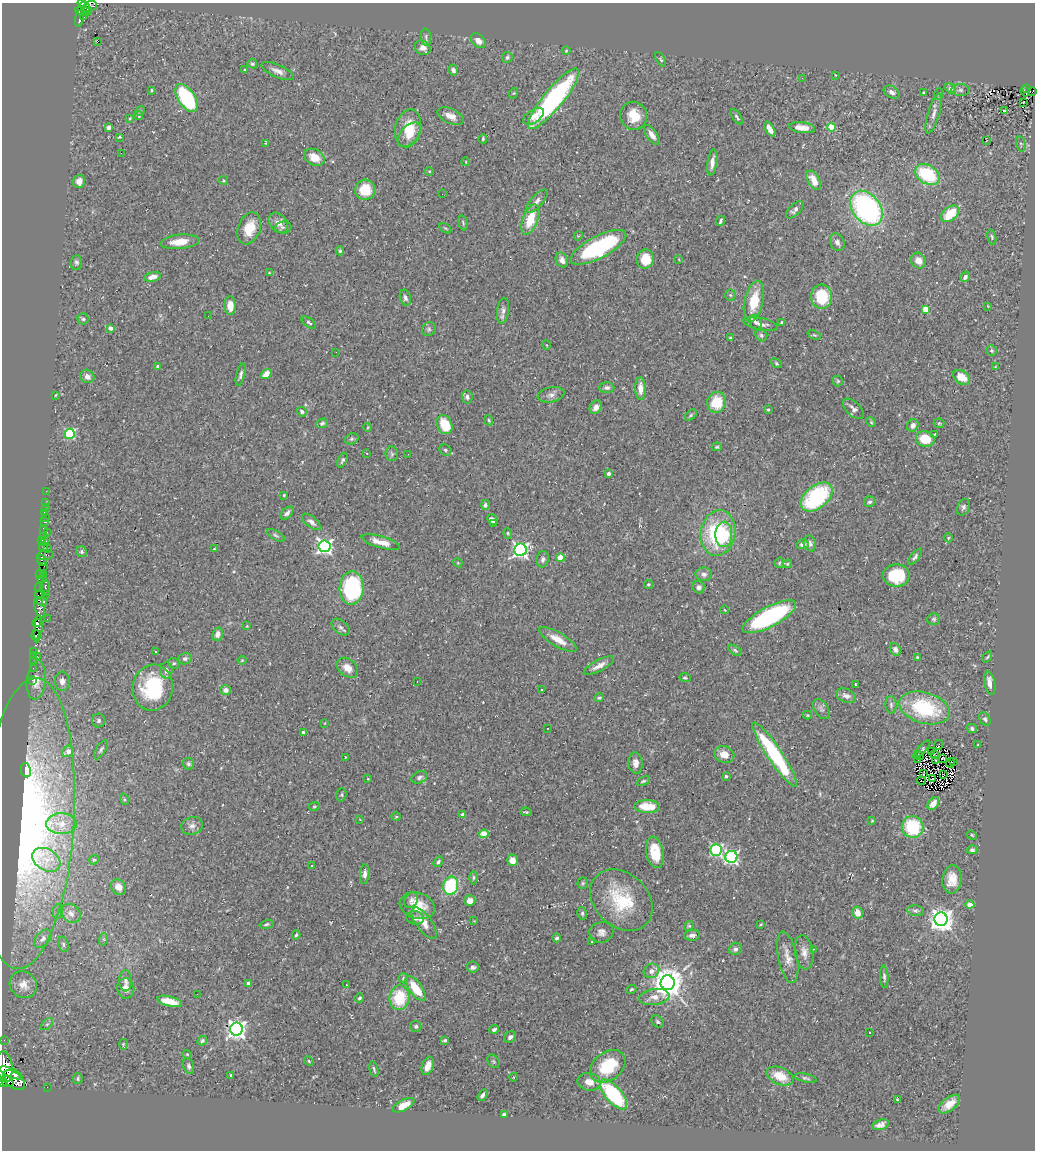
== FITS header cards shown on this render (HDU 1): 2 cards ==
NAXIS1  =                 1033
NAXIS2  =                 1148

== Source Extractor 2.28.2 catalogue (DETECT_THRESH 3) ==
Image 1033 x 1148 px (HDU 1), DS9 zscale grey, 1 PNG px = 1 image px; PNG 1037 x 1152 px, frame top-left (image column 1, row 1148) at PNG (2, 3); each listed source drawn as its Kron ellipse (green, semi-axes under 4 px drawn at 4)
Background 0.24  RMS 0.021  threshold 0.0628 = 3 sigma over >= 5 px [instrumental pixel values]
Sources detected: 397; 2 with non-positive FLUX_AUTO (blend fragments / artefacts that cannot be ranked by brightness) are neither listed nor drawn; the other 395 listed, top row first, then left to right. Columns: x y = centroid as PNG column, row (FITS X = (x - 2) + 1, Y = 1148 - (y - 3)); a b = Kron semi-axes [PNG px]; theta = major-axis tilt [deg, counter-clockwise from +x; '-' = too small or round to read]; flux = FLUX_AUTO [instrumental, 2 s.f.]
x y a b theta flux
82 4 5 4 - 120
90 6 7 5 20 120
86 8 7 3 -41 150
83 11 8 3 -8 35
84 17 2 2 - 1.2
79 18 8 3 80 45
426 37 8 5 -83 3.5
478 41 8 6 -43 8.4
97 42 3 3 - 29
423 48 8 7 - 9
566 51 4 4 - 1.4
507 57 5 5 - 2.9
661 59 8 4 -60 2.5
252 64 5 4 - 2.9
245 70 4 3 - 1.2
453 70 5 4 - 5.2
278 71 17 6 -23 8.6
835 75 3 2 - 0.92
802 78 3 3 - 1.7
1027 88 3 2 - 0.83
950 89 6 5 - 2.8
151 90 4 4 - 1.6
960 90 9 6 -1 3.8
1033 91 2 2 - 1.1
892 92 8 5 -31 5.2
924 92 3 3 - 1.4
1025 92 5 2 - 1.7
514 93 5 3 - 1.2
939 94 6 4 71 1.7
186 98 16 8 -57 140
553 99 38 10 51 240
1023 102 3 2 - 1.3
1005 110 3 3 - 21
140 111 5 4 - 2.1
934 114 21 6 74 8.6
139 115 4 3 - 1.8
451 116 14 7 -25 11
533 116 12 6 34 9.8
634 116 14 13 - 28
737 117 9 3 -55 2.8
130 118 3 3 - 1.3
108 127 4 4 - 5.2
831 127 4 4 - 45
408 128 19 12 78 37
802 128 13 5 -6 16
770 129 8 4 -59 11
409 135 14 8 47 16
652 135 11 5 -55 8.6
119 137 4 3 - 1.8
483 139 4 3 - 1.7
986 141 3 2 - 0.9
265 143 4 3 - 1.1
1021 144 7 4 -75 2.5
121 153 2 2 - 64
314 157 11 8 -30 19
466 162 4 2 - 0.95
712 162 13 5 82 9.5
429 171 4 3 - 1.2
927 175 13 9 -32 84
224 180 4 3 - 1.4
814 180 10 6 -60 19
79 181 7 6 - 7.4
365 190 10 10 - 38
442 194 2 2 - 0.68
537 201 15 6 48 7.2
866 208 19 13 -52 320
795 210 11 5 44 5.1
950 214 10 6 39 41
530 219 16 7 69 36
721 221 5 3 - 2.7
278 223 11 8 -50 10
463 223 8 4 -75 2.2
283 227 8 6 8 3.2
249 228 16 11 69 28
445 228 6 3 -35 1.6
578 236 4 3 - 1.3
992 237 8 4 -76 2.2
180 242 19 7 6 23
837 242 9 7 -66 5.3
598 247 31 11 28 150
340 251 4 4 - 2.3
645 259 9 8 - 30
679 259 4 2 - 1
562 260 8 6 -66 7.6
918 261 8 7 - 12
76 262 7 5 84 3.2
269 273 3 3 - 1.2
152 277 8 4 13 11
965 277 5 4 - 4.9
730 295 5 5 - 2.2
822 297 12 10 -86 63
405 298 8 5 -74 4.4
754 301 21 9 77 42
230 306 9 5 -86 15
988 306 3 3 - 0.85
926 309 4 4 - 38
503 311 13 6 83 5.7
208 316 3 2 - 1.3
83 319 5 5 - 2.9
755 322 7 5 -65 4.7
309 323 8 4 -33 2.7
782 323 3 3 - 2.5
761 324 17 6 -12 8.9
110 328 4 3 - 9.2
429 329 7 6 - 2.8
761 335 6 5 - 3.1
814 335 7 3 -22 1.9
730 338 3 3 - 1.8
547 345 4 3 - 1.1
992 350 5 5 - 2.4
336 352 2 2 - 0.67
776 363 6 4 -38 1.7
158 366 4 3 - 4.6
995 367 3 3 - 1.2
266 374 6 4 36 17
241 375 11 4 76 3.9
87 376 7 6 - 6.8
962 377 9 6 -35 24
838 381 5 5 - 1.8
607 388 7 5 3 3.5
640 388 11 5 -88 14
56 395 3 2 - 1.1
551 395 13 7 12 6.4
467 397 6 5 - 4.6
716 402 10 9 - 39
596 407 7 5 60 9.6
768 409 3 3 - 1.5
853 409 13 7 -44 6.8
302 412 5 4 - 3.4
691 415 7 4 38 2.2
489 420 5 4 - 1.8
871 422 5 4 - 1.6
322 423 6 4 19 2.6
939 423 5 5 - 1.8
445 424 10 7 -64 41
913 425 6 5 - 6.4
368 427 4 2 - 1.1
70 434 5 5 - 110
935 434 4 2 - 0.87
352 439 7 5 20 2.6
925 439 9 7 -13 35
717 447 5 4 - 1.7
445 450 6 5 - 3.2
367 453 2 2 - 1
392 454 7 6 - 3.4
408 454 2 2 - 1.1
342 460 8 3 66 2.5
608 474 3 3 - 5.4
46 491 3 2 - 2.6
284 495 4 4 - 1.4
817 497 18 11 39 130
45 502 3 2 - 9
870 502 5 5 - 3
485 505 5 4 - 4
963 507 9 6 67 4
45 508 3 2 - 1.5
44 513 3 2 - 7.5
287 513 8 4 45 4.4
46 518 3 3 - 5.1
492 520 6 4 -46 7.1
45 522 4 3 - 48
311 522 11 5 -38 6.2
493 524 3 2 - 2
43 530 3 3 - 160
47 532 2 2 - 35
508 533 5 4 - 1.7
718 533 23 17 81 120
724 534 12 8 88 46
276 535 10 4 -30 3
43 537 4 3 - 8.6
948 538 5 4 - 1.9
42 540 3 2 - 7.4
45 542 4 2 - 10
381 542 20 5 -16 17
802 544 6 4 9 6.1
810 544 8 6 -74 5
324 546 6 6 - 450
44 547 5 3 - 14
48 549 3 2 - 1.7
214 549 3 2 - 1.1
520 550 6 6 - 430
82 552 6 5 - 2.7
45 555 8 5 7 120
915 557 10 4 51 3.4
560 558 4 4 - 40
543 559 8 6 77 4.3
42 561 6 3 -54 75
458 563 5 3 - 1.3
779 563 5 4 - 1.8
787 564 4 4 - 1.8
44 566 3 2 - 63
40 574 4 3 - 98
704 574 8 6 -2 5.6
44 575 3 3 - 140
896 575 13 11 0 66
42 578 4 4 - 92
648 584 4 4 - 1.9
39 587 4 3 - 67
699 587 6 6 - 5.2
45 588 8 5 -81 120
352 588 17 12 88 170
40 594 5 4 - 240
45 594 3 2 - 2.3
41 601 5 4 - 260
39 607 10 5 -75 240
725 610 4 2 - 0.98
769 617 30 10 28 220
47 619 2 2 - 0.81
934 619 6 5 - 2.6
37 623 4 4 - 240
247 626 3 3 - 1.1
341 627 10 6 -39 4.5
38 629 13 3 85 280
217 634 7 5 77 7.9
36 635 5 3 - 210
558 639 21 7 -30 19
895 649 7 5 -60 6
735 650 8 4 -32 2.7
34 651 2 2 - 4.3
155 652 3 3 - 3.1
34 655 3 2 - 3.1
38 657 3 2 - 34
917 657 3 3 - 1.3
987 657 6 3 54 1.6
185 659 7 5 14 4.3
242 660 4 4 - 1.3
34 661 3 2 - 6.3
174 663 6 5 - 2.2
599 666 17 5 27 9.8
33 668 2 2 - 2.3
348 668 12 8 -40 14
166 670 8 6 -90 6.2
685 678 6 4 -16 2.2
32 680 3 3 - 5
36 680 20 9 84 17
62 681 9 7 -86 7.8
417 682 3 2 - 0.98
990 683 12 5 -78 11
855 684 3 2 - 1.4
153 688 23 20 79 110
226 690 5 4 - 8.8
542 690 3 3 - 2.8
846 696 10 6 -21 8.1
599 698 5 4 - 2.2
891 705 9 5 -89 3.8
924 708 26 15 -17 110
821 709 11 6 -55 4.8
807 715 4 4 - 1.4
985 719 7 5 -60 3.2
99 720 7 6 - 4
325 723 4 2 - 0.88
547 728 3 2 - 3.7
972 728 5 4 - 3
303 733 4 3 - 6.3
939 745 5 2 - 5
977 745 3 2 - 0.9
922 749 11 2 47 1.8
101 750 11 5 59 3.6
68 751 6 5 - 12
931 751 3 2 - 0.81
724 754 10 8 -19 16
775 755 38 7 -56 160
934 755 3 2 - 0.65
919 756 4 2 - 1.1
345 757 4 2 - 0.91
943 758 3 2 - 1.3
918 759 3 2 - 5.2
936 760 3 2 - 1.2
953 762 3 2 - 0.56
636 763 10 7 -85 8.9
950 763 4 2 - 0.55
188 764 6 5 - 3
26 770 7 5 -80 19
924 773 4 2 - 1.2
943 774 3 2 - 1
726 776 3 3 - 2.4
419 777 8 5 22 3.9
368 779 3 2 - 0.94
932 779 3 2 - 0.97
643 781 7 4 24 2.3
921 781 4 2 - 0.73
341 795 7 5 74 1.9
124 799 6 4 -72 1.7
933 803 7 5 52 14
314 806 5 3 - 1.4
647 806 13 6 -3 26
526 812 5 3 - 1.5
463 814 4 3 - 9.4
396 817 5 3 - 1.2
360 820 3 2 - 0.92
872 821 4 3 - 1.5
27 823 146 47 86 430
61 824 15 10 -2 17
192 826 11 9 16 7.3
913 827 11 10 - 74
484 834 5 4 - 33
972 835 5 4 - 1.8
716 850 6 5 - 200
972 850 5 4 - 3
655 852 16 8 -80 33
731 857 6 6 - 280
46 860 15 10 -31 18
94 860 5 4 - 1.6
512 860 6 5 - 12
438 862 6 4 56 3.2
311 865 3 2 - 1.3
365 874 10 4 87 6.3
473 877 7 3 89 1.9
952 879 14 9 83 19
583 883 5 5 - 2
451 886 9 7 76 81
118 887 8 7 - 9.8
411 900 8 6 56 5.1
621 900 35 26 -43 79
470 901 5 5 - 9.6
970 904 4 4 - 30
417 906 18 13 -17 33
58 911 7 5 78 3.4
915 911 8 5 -7 3.2
71 913 11 8 -36 8.4
582 913 6 4 -79 2.6
857 913 6 5 - 14
415 918 9 6 -9 7.1
941 919 6 6 - 1200
474 921 3 3 - 0.93
424 923 18 7 -54 15
266 924 7 4 15 2.6
761 924 4 2 - 1.2
689 926 5 4 - 1.7
601 932 12 10 12 7.9
296 935 4 3 - 1.8
692 935 8 5 6 5.4
557 938 4 4 - 3.9
43 939 11 6 49 5.3
104 939 6 4 72 2
592 942 3 2 - 0.89
63 944 8 5 -73 2.7
735 949 6 5 - 4.3
813 949 3 2 - 1.4
804 952 17 9 -82 11
788 957 26 9 -78 16
473 967 6 5 - 4.7
651 971 8 7 - 7
884 977 11 4 -87 4.1
403 978 5 4 - 3.1
126 981 11 6 -88 5.8
248 983 4 3 - 7.2
668 983 7 7 - 2700
23 985 14 13 - 14
346 985 3 2 - 0.97
126 988 10 8 -83 11
416 988 14 6 -53 39
631 989 5 4 - 2
197 994 2 2 - 8.7
654 997 15 8 9 13
359 998 5 4 - 2.6
399 998 12 10 86 57
170 1001 13 5 -14 24
658 1022 7 5 -45 3.1
47 1024 7 4 44 2.7
416 1026 5 5 - 2.8
236 1029 6 6 - 780
494 1029 5 4 - 2.9
870 1032 2 2 - 1.1
510 1037 6 5 - 4.4
4 1040 2 2 - 1.4
445 1040 4 3 - 2.9
202 1041 5 4 - 2.7
123 1044 5 3 - 1.6
187 1054 4 4 - 1.6
309 1061 5 4 - 1.6
494 1061 7 5 -55 2.4
189 1066 8 5 -73 3.8
428 1066 9 5 71 12
608 1066 20 14 38 64
5 1067 15 8 -85 3200
374 1069 8 3 -76 2.5
11 1073 12 4 -24 1100
231 1075 3 3 - 1.9
780 1076 14 8 -24 26
514 1077 4 3 - 1
806 1078 11 4 -12 3
78 1079 5 4 - 2.5
14 1080 12 7 -41 1600
2 1082 5 2 - 350
7 1082 6 5 - 410
589 1082 11 8 -13 13
47 1087 2 2 - 3.2
614 1094 18 8 -49 130
482 1095 6 4 58 4.6
898 1100 3 2 - 21
949 1104 12 6 38 16
404 1105 12 5 27 21
504 1114 4 3 - 3.3
880 1125 9 5 17 6.4
At the frame edge (FLAGS 8, measured only in part): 4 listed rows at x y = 82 4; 1033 91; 5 1067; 2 1082
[2 non-positive-flux detections neither listed nor drawn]